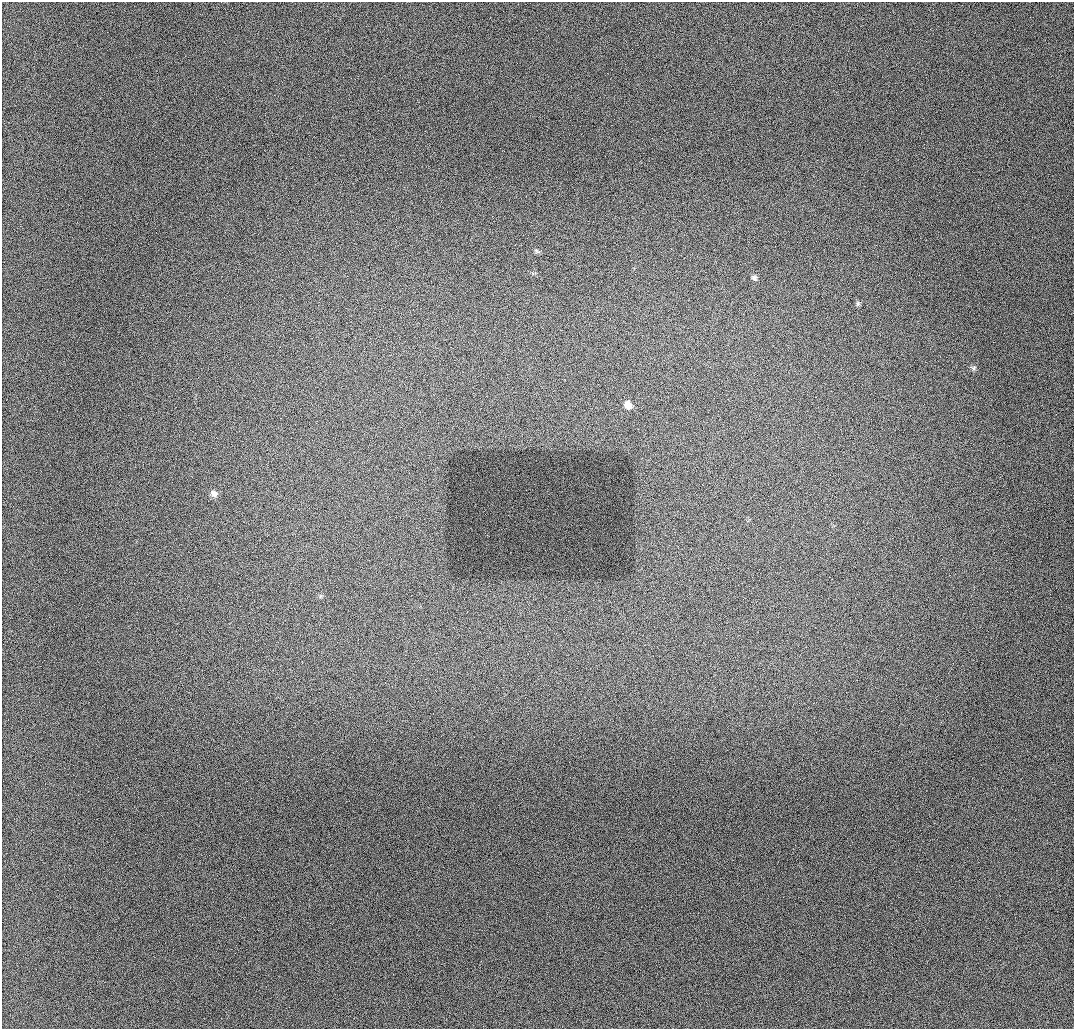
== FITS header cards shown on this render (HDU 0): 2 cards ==
NAXIS1  =                 1072 / length of data axis 1
NAXIS2  =                 1027 / length of data axis 2

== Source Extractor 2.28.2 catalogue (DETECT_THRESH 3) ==
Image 1072 x 1027 px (HDU 0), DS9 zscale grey, 1 PNG px = 1 image px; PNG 1076 x 1031 px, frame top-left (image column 1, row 1027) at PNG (2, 2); no overlay
Background 972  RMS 11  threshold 32.2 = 3 sigma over >= 5 px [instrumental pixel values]
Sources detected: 8; all 8 listed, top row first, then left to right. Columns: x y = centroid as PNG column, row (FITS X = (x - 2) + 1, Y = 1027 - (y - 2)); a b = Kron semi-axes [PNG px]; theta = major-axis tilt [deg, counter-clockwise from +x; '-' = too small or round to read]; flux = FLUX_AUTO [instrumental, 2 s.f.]
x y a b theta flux
265 115 2 2 - 420
537 251 8 5 -37 1300
754 278 7 6 - 1800
857 303 8 4 82 1200
974 368 7 5 24 1500
628 405 9 7 -43 5300
1056 414 2 2 - 410
214 494 9 8 - 3500